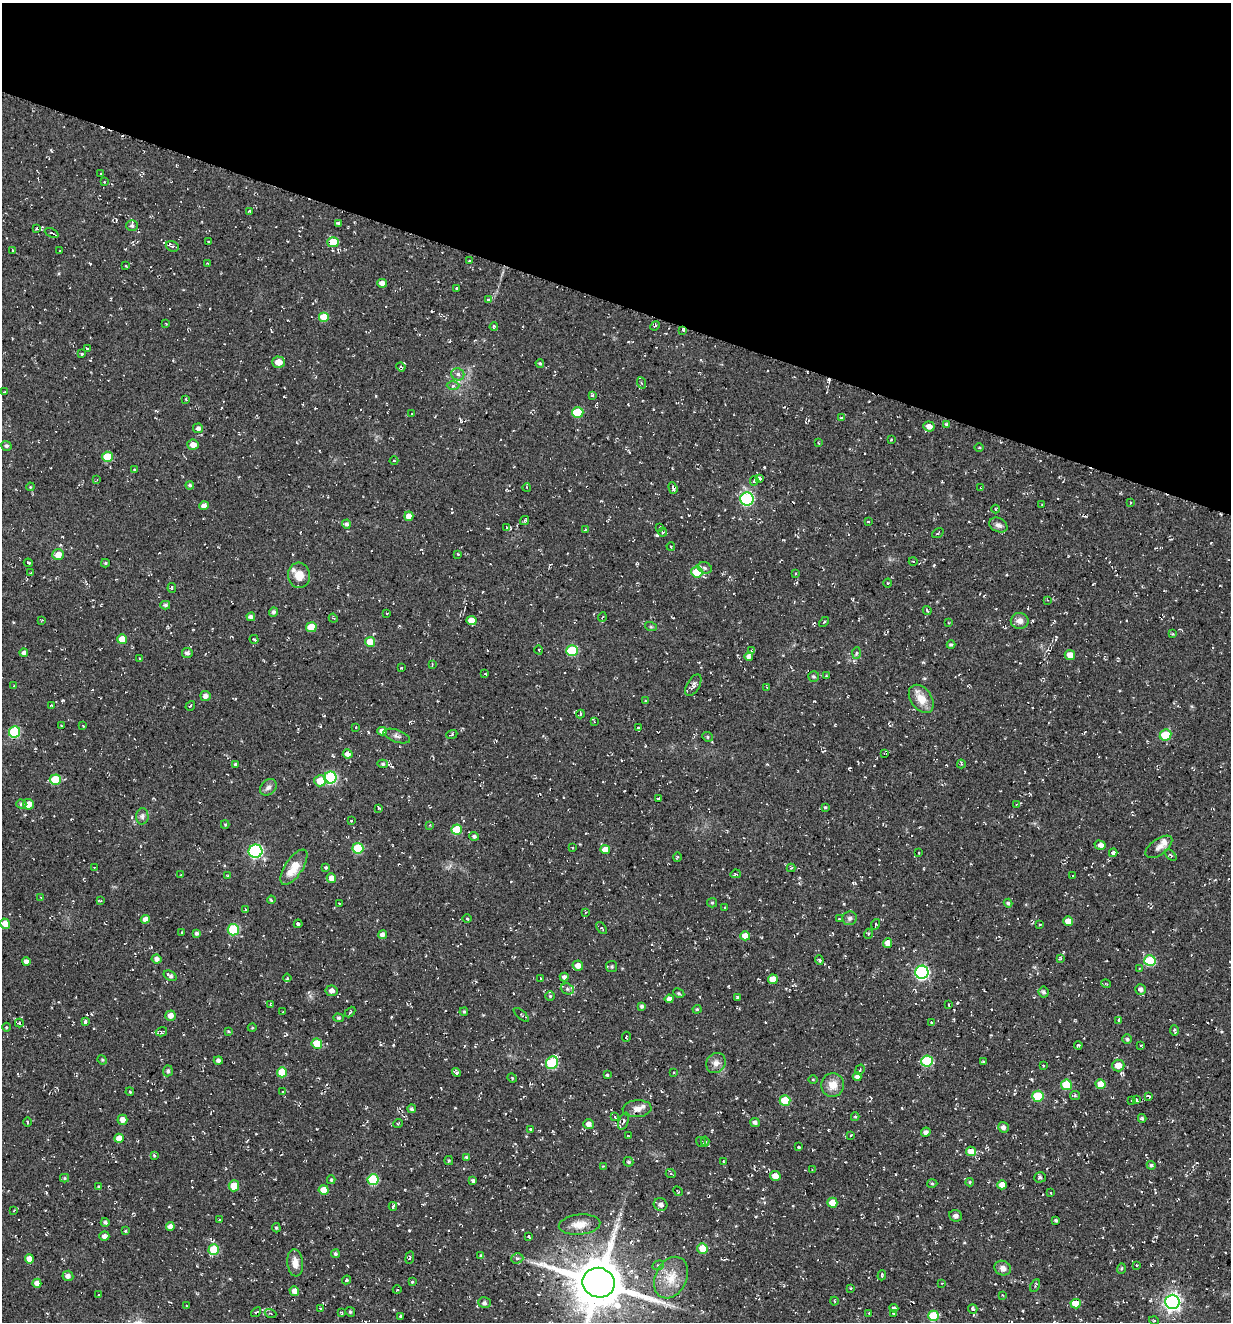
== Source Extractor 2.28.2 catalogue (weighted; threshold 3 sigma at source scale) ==
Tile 2 of 4 x 4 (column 2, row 1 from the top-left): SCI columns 1486-2714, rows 3985-5304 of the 5354 x 5304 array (HDU 1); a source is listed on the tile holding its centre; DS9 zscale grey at full resolution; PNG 1233 x 1324 px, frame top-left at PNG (2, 3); each listed source drawn as its Kron ellipse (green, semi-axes under 4 px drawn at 4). Shown black and unused: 23% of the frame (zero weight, under 2 of 3 exposures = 3% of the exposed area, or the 3 px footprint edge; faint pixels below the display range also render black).
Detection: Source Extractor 2.28.2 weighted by HDU 2 'WHT'; one run over the whole footprint, this tile lists its part. Background 0.0401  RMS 0.011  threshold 0.0517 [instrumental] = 3 sigma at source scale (4.5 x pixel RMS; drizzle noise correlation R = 1.50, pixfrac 1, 0.05/0.05 arcsec/px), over >= 5 px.
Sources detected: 390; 7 cosmic-ray / hot-pixel residue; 1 long thin detection or spike segment (spike, bleed or trail) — neither listed nor drawn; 2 inside a brighter listed object's ellipse — not listed separately; the other 380 listed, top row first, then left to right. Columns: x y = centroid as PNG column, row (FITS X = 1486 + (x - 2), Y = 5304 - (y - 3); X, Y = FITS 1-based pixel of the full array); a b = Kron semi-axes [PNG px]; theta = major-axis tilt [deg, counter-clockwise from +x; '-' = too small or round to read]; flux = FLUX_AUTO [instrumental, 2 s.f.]
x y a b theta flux
101 174 3 2 - 0.79
104 182 2 2 - 0.84
250 212 4 3 - 1.7
338 223 3 3 - 2.6
132 226 5 5 - 2.8
37 228 3 3 - 3.1
52 233 7 4 -23 2.5
208 242 2 2 - 1
333 242 6 5 - 23
172 246 7 5 -21 2.7
12 250 3 2 - 0.69
60 250 3 2 - 0.72
470 261 3 3 - 3.1
207 263 2 2 - 0.57
126 266 3 2 - 1
382 283 5 4 - 6
457 289 3 3 - 7.2
488 299 4 4 - 2.8
324 317 5 5 - 22
166 324 3 2 - 0.71
655 326 5 4 - 1.4
494 327 4 3 - 2.1
683 330 4 3 - 1.6
87 349 3 2 - 0.86
82 354 3 3 - 1.4
279 362 6 5 - 11
540 363 4 3 - 1.6
401 367 5 3 - 1.2
458 374 6 6 - 4.5
641 383 6 4 -69 1.5
453 386 6 4 1 2
4 392 3 2 - 0.91
592 395 4 3 - 1.5
186 399 4 3 - 0.94
578 412 6 5 - 36
412 414 3 2 - 0.67
841 418 3 3 - 1.2
946 424 4 3 - 1.8
929 426 5 5 - 6.9
198 428 5 5 - 4.1
891 439 3 2 - 1.1
818 443 3 2 - 0.94
193 445 6 5 - 8.3
6 446 5 4 - 2.6
979 447 4 3 - 1.1
107 457 5 5 - 26
394 461 4 3 - 0.98
135 470 3 3 - 1.3
759 478 4 3 - 15
97 480 3 3 - 0.94
754 481 5 3 - 2.1
190 485 4 4 - 1.7
30 487 4 3 - 0.97
527 488 4 3 - 1.2
673 488 6 3 -70 2
981 488 3 3 - 1
747 499 6 6 - 130
1130 502 3 2 - 0.97
1042 505 3 2 - 0.8
204 506 5 4 - 5.3
995 509 4 3 - 0.96
409 516 4 4 - 8.5
524 520 5 3 - 1.7
868 522 3 2 - 1
346 524 4 4 - 2.4
998 525 9 7 -28 4.7
660 527 3 2 - 0.81
507 528 4 2 - 0.93
585 530 4 2 - 0.8
663 532 4 4 - 1.3
938 533 6 3 36 1.1
671 546 4 3 - 1.2
458 554 3 2 - 1.1
58 555 6 5 - 9.8
913 561 4 3 - 0.93
28 563 4 3 - 1.1
105 563 4 3 - 1.4
705 568 7 5 -17 2.6
697 572 5 5 - 32
31 573 3 3 - 0.78
796 573 4 2 - 0.89
299 575 13 11 -82 15
887 583 4 3 - 1
172 588 5 3 - 1.6
1047 600 4 2 - 0.74
165 605 5 4 - 2.4
927 610 4 3 - 1.7
273 612 5 4 - 2.8
387 613 2 2 - 0.91
251 617 4 4 - 4.4
602 617 5 3 - 1.1
333 618 4 3 - 1.1
42 620 3 3 - 0.88
472 620 5 4 - 11
1020 621 9 8 - 6.5
824 622 6 3 43 1.3
949 623 2 2 - 0.91
311 627 5 5 - 19
651 627 6 4 -18 1.3
1173 634 4 3 - 1
122 639 5 5 - 15
254 639 4 3 - 1.2
370 642 5 5 - 14
951 645 4 3 - 2
539 650 4 3 - 0.93
572 651 6 5 - 54
751 651 3 3 - 1.2
24 653 4 4 - 3.5
187 653 5 5 - 3.2
857 653 6 4 87 1.6
1070 655 5 5 - 9.5
749 656 4 4 - 4.2
140 658 3 2 - 1.3
432 665 4 2 - 0.75
401 668 3 2 - 0.79
485 674 3 2 - 0.82
814 676 5 5 - 1.9
826 676 4 3 - 1.2
693 685 12 6 59 4.5
14 686 3 3 - 1.1
767 687 4 3 - 1.3
205 696 5 5 - 4.2
921 699 15 10 -54 16
645 701 4 2 - 0.8
51 705 3 2 - 0.91
190 706 5 3 - 1.1
580 714 4 3 - 1.2
594 722 4 3 - 0.87
61 725 4 2 - 0.8
83 726 3 2 - 0.72
356 727 3 3 - 0.77
638 728 3 3 - 1.3
382 731 4 4 - 5.3
15 732 6 5 - 62
452 734 6 4 21 1.5
1165 735 6 5 - 36
397 736 14 6 -20 4.4
707 737 5 4 - 1.7
884 753 3 2 - 0.8
348 754 5 4 - 6.1
235 764 4 3 - 1.2
383 764 5 4 - 1.8
961 764 4 4 - 1.2
330 777 6 6 - 110
55 780 5 5 - 36
320 781 6 5 - 15
268 787 9 7 48 4.3
658 798 3 2 - 1.1
21 804 5 4 - 1.8
28 804 5 5 - 9.1
1016 805 4 3 - 1.2
825 807 4 4 - 0.99
379 808 3 3 - 1.2
142 816 8 6 87 3.8
351 821 2 2 - 1.1
225 824 4 4 - 1.3
430 825 4 2 - 0.89
457 830 5 5 - 35
474 836 5 4 - 2.8
1100 845 5 4 - 5.9
572 847 3 2 - 1.2
1159 847 15 8 36 5.8
358 848 5 5 - 52
605 850 5 4 - 11
255 851 7 6 - 150
919 853 2 2 - 0.9
1113 853 4 3 - 4.1
1171 855 7 2 -46 1
677 857 5 3 - 1.1
94 867 2 2 - 0.78
294 867 20 8 57 20
326 867 4 4 - 1.6
791 868 4 4 - 1
736 874 5 4 - 1.3
180 875 3 2 - 0.69
228 876 3 2 - 0.88
1073 876 3 2 - 0.84
331 878 5 4 - 7.3
41 897 3 3 - 1
271 900 4 3 - 1.2
100 901 4 2 - 0.95
339 903 2 2 - 0.79
712 903 5 4 - 1.4
1008 903 4 4 - 1.7
725 907 3 2 - 0.97
246 910 3 2 - 1.5
585 912 3 3 - 1.3
850 918 7 7 - 2.9
145 919 4 4 - 5.1
467 919 5 3 - 1.1
839 919 3 3 - 0.98
1068 921 5 4 - 10
5 924 5 4 - 10
298 924 4 3 - 2.1
876 924 5 3 - 1.1
1040 924 3 2 - 1.1
602 928 7 4 -50 1.6
233 930 5 5 - 56
182 932 3 3 - 0.92
197 933 4 4 - 2.5
868 934 5 3 - 1.2
382 935 4 4 - 4.7
745 936 5 4 - 13
888 943 5 4 - 8.1
1061 958 4 3 - 1.4
157 959 5 4 - 4.5
819 960 5 4 - 2.1
1150 961 6 5 - 54
26 962 4 4 - 4.6
578 966 5 5 - 6.2
612 967 5 5 - 2
1139 969 4 3 - 1
922 972 6 6 - 200
170 976 7 4 -33 3.3
564 977 4 4 - 3.9
287 978 4 4 - 1.2
541 978 3 3 - 1.2
773 979 5 5 - 12
1106 984 5 3 - 0.9
567 989 7 5 -22 2.4
1141 989 5 5 - 4.2
332 991 6 5 - 5.2
1044 992 5 5 - 2.8
679 993 6 4 -27 1.5
550 996 4 4 - 1.3
737 997 3 3 - 2.4
669 999 4 4 - 4.9
271 1005 4 3 - 1.4
949 1005 3 2 - 1.1
642 1006 4 4 - 2.4
697 1009 4 4 - 1.3
283 1012 4 2 - 0.7
350 1012 6 3 46 1.4
464 1012 4 3 - 1.5
521 1015 9 2 -41 1.2
170 1016 5 5 - 7.4
338 1018 5 4 - 1.6
1119 1020 4 3 - 1.9
85 1022 3 3 - 4.5
931 1022 3 2 - 1.1
19 1023 4 4 - 1.9
7 1027 4 3 - 1.1
252 1028 4 3 - 0.91
1174 1030 5 4 - 2
228 1031 4 2 - 0.97
161 1032 6 4 16 1.6
626 1037 5 3 - 1.2
1127 1039 5 5 - 1.9
317 1044 5 5 - 20
1078 1045 4 3 - 3.9
1141 1045 3 3 - 1
102 1060 5 4 - 1.4
218 1060 4 4 - 3.7
927 1061 6 5 - 65
983 1062 3 3 - 1.3
552 1063 6 5 - 75
716 1063 10 9 - 6.6
1043 1065 2 2 - 1.2
1118 1065 6 6 - 13
860 1070 5 3 - 1.5
168 1071 5 5 - 2.6
282 1072 5 5 - 25
674 1072 3 2 - 0.94
456 1073 4 3 - 2.9
607 1075 3 3 - 1.5
857 1077 4 4 - 4.7
512 1078 5 4 - 1.5
813 1079 4 3 - 0.95
1100 1084 5 5 - 16
833 1085 12 11 - 12
1066 1085 5 5 - 36
130 1092 4 3 - 1.1
283 1092 4 2 - 0.97
1075 1095 5 4 - 1.5
1038 1096 5 5 - 41
1149 1096 4 3 - 2.4
785 1100 5 5 - 30
1136 1100 4 3 - 3.6
1132 1101 3 3 - 2.2
412 1109 4 3 - 2
637 1109 14 8 5 6.7
615 1117 4 3 - 1.1
855 1117 4 4 - 1.2
1142 1118 4 3 - 1.7
122 1120 5 5 - 6.5
624 1121 9 4 68 3.2
27 1122 5 3 - 0.95
755 1122 5 4 - 3.1
398 1123 5 3 - 0.96
588 1124 5 5 - 6.2
1003 1127 5 5 - 4.7
530 1129 3 2 - 0.9
926 1132 4 4 - 3.8
851 1135 3 2 - 0.95
628 1136 4 2 - 0.84
119 1138 5 4 - 10
705 1141 5 4 - 2
701 1142 5 3 - 1.2
798 1147 3 3 - 2.3
971 1151 5 5 - 11
154 1155 3 3 - 2.1
466 1158 3 3 - 1.9
449 1160 4 3 - 1.2
723 1161 3 2 - 0.68
628 1162 5 5 - 2.1
1151 1165 4 4 - 2
603 1166 3 2 - 0.78
812 1170 4 3 - 1.1
671 1174 5 3 - 1.1
775 1176 5 5 - 8.4
1040 1177 6 5 - 2
64 1178 4 4 - 1.5
331 1180 4 3 - 1.4
373 1180 5 5 - 56
473 1181 4 3 - 2.6
970 1182 4 4 - 1.5
932 1183 5 3 - 1.3
1002 1185 5 4 - 9.6
234 1186 5 5 - 16
98 1187 3 3 - 1.3
324 1190 5 4 - 14
678 1191 5 2 - 0.76
1050 1193 3 2 - 1.1
832 1203 5 5 - 14
661 1204 7 6 - 4.6
393 1206 4 3 - 2
14 1210 4 3 - 1.1
956 1216 6 5 - 3.4
220 1219 4 2 - 0.96
1056 1221 3 3 - 1.7
105 1222 4 4 - 2.7
580 1225 21 10 5 13
170 1226 4 4 - 6.8
276 1228 4 3 - 1.4
125 1231 4 3 - 1.1
104 1236 5 4 - 4
529 1237 3 3 - 1.7
702 1248 5 5 - 17
214 1250 5 5 - 33
335 1254 4 4 - 2
481 1256 4 4 - 2.4
410 1258 6 4 82 1.6
517 1258 6 5 - 2.5
29 1259 4 4 - 8
295 1263 14 8 -83 8.8
658 1265 6 4 21 1.8
1137 1265 3 2 - 1.5
1003 1268 8 7 - 5.6
1121 1268 5 3 - 1.5
882 1275 5 3 - 1.5
68 1276 5 5 - 4.6
671 1278 22 15 64 23
347 1280 5 3 - 1.3
412 1282 4 3 - 1.2
37 1283 4 4 - 8
598 1283 16 14 -19 6200
941 1283 4 4 - 1.2
1035 1286 7 3 65 1.3
850 1288 3 3 - 0.89
397 1290 4 3 - 0.99
294 1291 5 4 - 6.8
99 1295 4 3 - 0.97
1002 1295 2 2 - 0.87
834 1301 4 3 - 0.98
1172 1302 7 7 - 430
484 1303 6 5 - 2.6
1076 1304 5 5 - 17
186 1306 3 2 - 0.81
894 1308 4 3 - 8.4
321 1309 3 3 - 1.2
973 1309 5 4 - 2.2
256 1312 6 3 41 1.7
342 1312 3 2 - 1.2
350 1312 5 4 - 1.5
270 1313 6 3 -20 1.2
869 1313 3 3 - 0.8
894 1313 3 2 - 2.4
400 1316 3 2 - 1.1
933 1316 5 5 - 40
1154 1321 5 3 - 0.97
Overlapping masked pixels (flux is a lower limit): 1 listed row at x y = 683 330
Isophote crosses this tile's border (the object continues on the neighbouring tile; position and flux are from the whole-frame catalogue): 1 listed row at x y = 598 1283
Unlisted compact peaks at least as high as the median listed source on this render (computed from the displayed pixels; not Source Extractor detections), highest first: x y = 657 535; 409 1230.